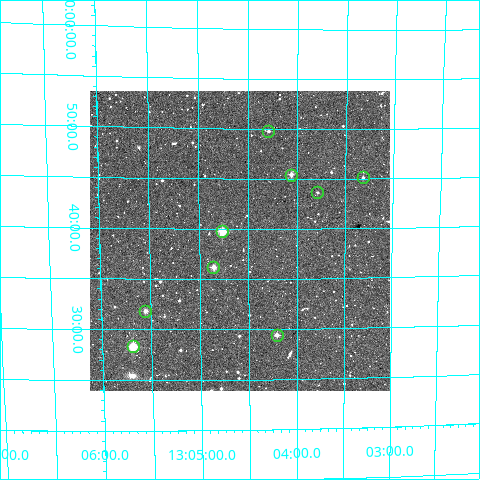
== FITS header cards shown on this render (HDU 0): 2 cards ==
NAXIS1  =                  300
NAXIS2  =                  300

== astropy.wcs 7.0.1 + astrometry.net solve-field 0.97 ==
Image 300 x 300 px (HDU 0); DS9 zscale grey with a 90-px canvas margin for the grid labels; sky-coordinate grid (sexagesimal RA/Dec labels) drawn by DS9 from the SOLVED WCS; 9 Tycho-2 reference stars matched to detected sources circled (green)
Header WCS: RA---TAN/DEC--TAN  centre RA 13:04:36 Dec +49:39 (196.15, +49.65 deg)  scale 6 arcsec/px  FOV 30.0' x 30.0'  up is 0 deg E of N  parity normal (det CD < 0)
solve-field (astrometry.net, Tycho-2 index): VERIFIED the header's WCS against the Tycho-2 star catalogue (verified at 2 index scales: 9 matches each, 0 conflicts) and refined it, rather than solving blind
Solved WCS: RA---TAN-SIP/DEC--TAN-SIP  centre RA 13:04:35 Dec +49:39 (196.15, +49.65 deg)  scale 5.97 arcsec/px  FOV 29.8' x 29.9'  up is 0 deg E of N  parity normal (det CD < 0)
The solver's refit moves the header's centre by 2.3 arcsec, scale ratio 0.9942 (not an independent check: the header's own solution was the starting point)
Tycho-2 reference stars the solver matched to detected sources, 9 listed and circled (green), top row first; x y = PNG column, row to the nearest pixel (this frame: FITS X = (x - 90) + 1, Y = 300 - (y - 91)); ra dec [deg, ICRS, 3 dp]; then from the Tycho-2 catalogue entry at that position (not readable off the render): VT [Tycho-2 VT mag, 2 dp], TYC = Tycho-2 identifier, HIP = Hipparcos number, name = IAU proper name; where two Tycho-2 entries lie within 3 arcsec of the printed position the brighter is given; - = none
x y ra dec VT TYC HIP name
268 131 196.073 +49.830 11.28 3461-2211-1 - -
291 175 196.015 +49.757 10.59 3461-2314-1 - -
363 177 195.829 +49.752 12.43 3461-2357-1 - -
317 192 195.947 +49.727 12.31 3461-2513-1 - -
222 231 196.191 +49.663 8.87 3461-2208-1 63815 -
213 267 196.215 +49.603 10.29 3461-2340-1 - -
145 311 196.389 +49.529 11.13 3461-2381-1 - -
277 335 196.051 +49.490 10.65 3461-2130-1 - -
133 346 196.423 +49.472 9.39 3461-2437-1 63894 -